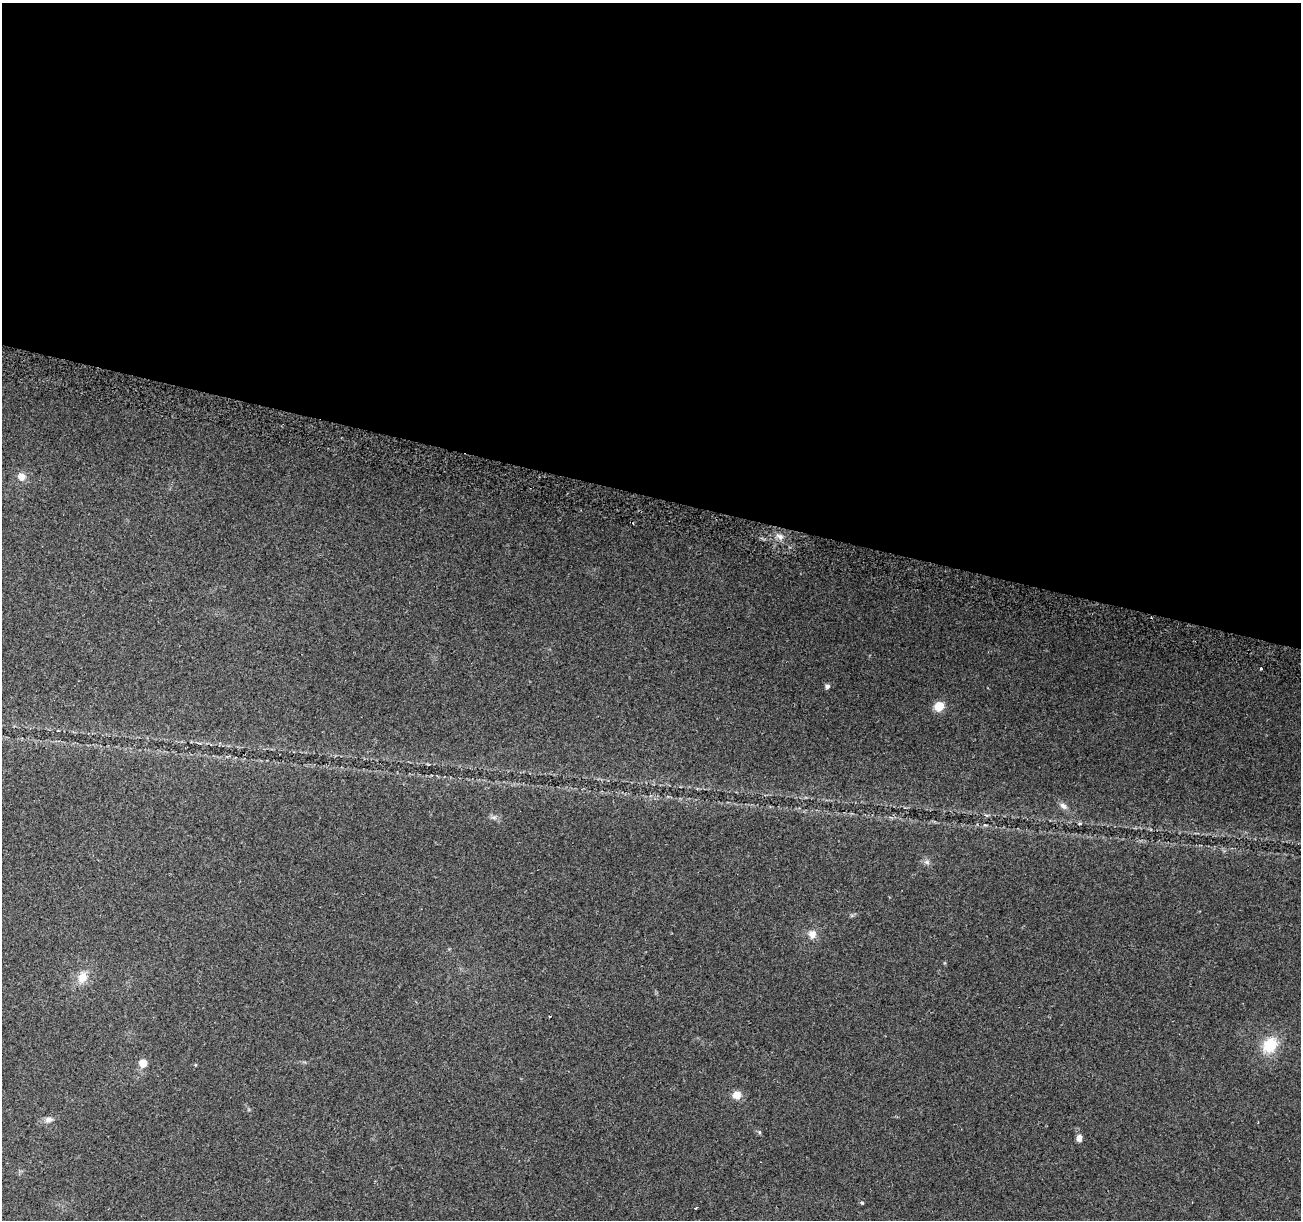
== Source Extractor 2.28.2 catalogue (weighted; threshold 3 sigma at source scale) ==
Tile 3 of 4 x 4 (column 3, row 1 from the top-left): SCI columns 2614-3912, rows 3970-5187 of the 5219 x 5440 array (HDU 1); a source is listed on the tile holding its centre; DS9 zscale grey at full resolution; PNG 1303 x 1222 px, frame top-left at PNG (2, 3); no overlay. Shown black and unused: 41% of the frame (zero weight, under 2 of 3 exposures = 2% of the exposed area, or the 3 px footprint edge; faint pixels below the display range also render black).
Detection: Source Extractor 2.28.2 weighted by HDU 2 'WHT'; one run over the whole footprint, this tile lists its part. Background 0.227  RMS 0.014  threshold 0.0611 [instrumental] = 3 sigma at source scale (4.5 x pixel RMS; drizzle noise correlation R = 1.50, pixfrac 1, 0.0396/0.0396 arcsec/px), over >= 5 px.
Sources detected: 18; all 18 listed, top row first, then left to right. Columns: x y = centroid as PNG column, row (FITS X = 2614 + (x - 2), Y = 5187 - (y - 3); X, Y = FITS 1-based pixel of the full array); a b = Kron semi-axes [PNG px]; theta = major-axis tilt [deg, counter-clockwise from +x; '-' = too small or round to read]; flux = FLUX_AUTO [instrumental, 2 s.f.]
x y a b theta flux
21 477 9 9 - 9.3
780 536 12 6 -34 6.2
1261 669 3 2 - 1.6
827 686 5 5 - 4.1
939 706 8 7 - 23
1063 806 12 6 -48 5.2
494 817 7 4 18 2.7
927 862 8 6 -21 3.8
812 934 11 10 - 9.4
82 977 15 11 62 16
550 1017 3 2 - 1.3
1270 1045 19 15 57 38
143 1063 6 5 - 20
737 1095 9 8 - 12
49 1120 12 7 8 5.5
759 1132 6 3 -71 1.5
1079 1138 8 6 83 6.7
862 1203 4 4 - 1.4